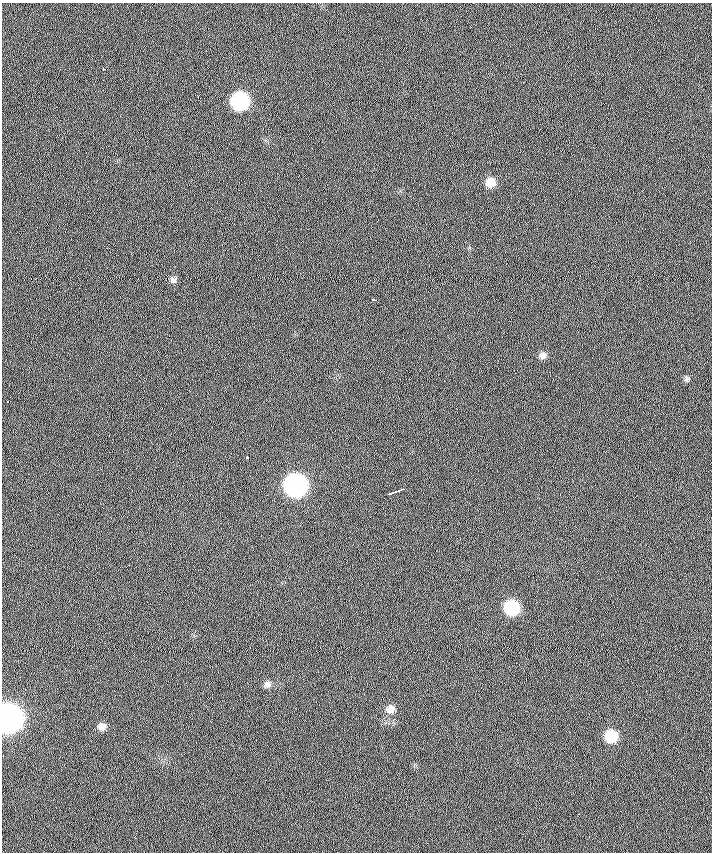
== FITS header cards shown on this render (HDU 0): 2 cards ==
NAXIS1  =                  710 /
NAXIS2  =                  850 /

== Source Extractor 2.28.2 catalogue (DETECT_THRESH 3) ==
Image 710 x 850 px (HDU 0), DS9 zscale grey, 1 PNG px = 1 image px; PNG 714 x 854 px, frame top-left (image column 1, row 850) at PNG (2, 3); no overlay
Background 0.239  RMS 6.8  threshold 20.3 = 3 sigma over >= 5 px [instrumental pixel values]
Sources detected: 18; all 18 listed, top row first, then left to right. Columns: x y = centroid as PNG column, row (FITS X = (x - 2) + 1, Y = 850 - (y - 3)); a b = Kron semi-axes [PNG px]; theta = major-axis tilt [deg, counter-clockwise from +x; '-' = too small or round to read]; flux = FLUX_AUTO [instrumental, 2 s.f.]
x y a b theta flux
104 69 4 2 - 1700
240 101 11 10 - 77000
490 182 10 9 - 5200
173 280 9 7 4 1400
375 300 5 3 - 2500
542 355 9 8 - 2000
687 379 7 6 - 960
7 402 3 3 - 6100
247 457 3 3 - 4200
295 485 11 11 - 240000
399 490 9 3 19 3200
391 493 7 3 21 2000
512 607 10 10 - 38000
267 684 9 8 - 2000
390 709 10 9 - 3500
8 718 11 11 - 740000
102 726 9 9 - 2900
611 736 10 9 - 17000
At the frame edge (FLAGS 8, measured only in part): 1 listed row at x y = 8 718